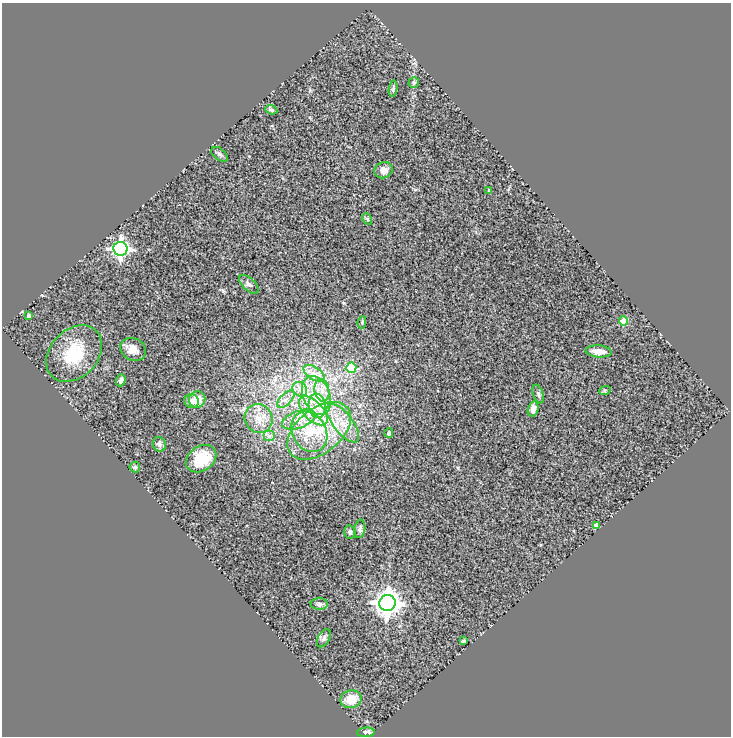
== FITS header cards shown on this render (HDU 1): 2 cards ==
NAXIS1  =                  729
NAXIS2  =                  734

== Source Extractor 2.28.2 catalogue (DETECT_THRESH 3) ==
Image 729 x 734 px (HDU 1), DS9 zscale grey, 1 PNG px = 1 image px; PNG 733 x 738 px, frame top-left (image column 1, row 734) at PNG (2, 3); each listed source drawn as its Kron ellipse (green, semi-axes under 4 px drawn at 4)
Background 0.717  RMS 0.14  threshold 0.424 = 3 sigma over >= 5 px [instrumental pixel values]
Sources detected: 48; all 48 listed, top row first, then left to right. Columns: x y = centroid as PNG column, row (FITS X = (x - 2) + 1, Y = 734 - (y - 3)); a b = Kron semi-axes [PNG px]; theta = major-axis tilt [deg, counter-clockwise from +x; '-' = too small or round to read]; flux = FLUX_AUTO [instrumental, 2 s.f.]
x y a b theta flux
414 82 5 5 - 17
393 89 8 4 81 16
271 110 6 4 -23 25
220 154 9 5 -38 27
383 170 9 7 23 69
489 190 3 3 - 15
367 219 6 4 -61 13
120 249 7 7 - 3100
249 284 12 6 -43 33
29 316 4 4 - 19
623 321 4 4 - 200
362 322 6 4 80 13
133 349 13 11 -29 85
599 351 13 6 -5 100
74 354 32 23 46 400
351 368 5 5 - 380
314 373 12 6 -33 69
121 380 6 4 71 33
300 389 8 6 -45 50
322 390 11 7 -80 79
605 390 6 3 19 11
538 394 10 5 -72 21
316 395 20 13 -67 260
197 399 8 8 - 150
286 399 11 5 45 45
191 401 7 7 - 52
317 406 12 8 -81 100
533 409 8 5 77 46
313 411 18 9 -45 180
259 418 14 14 - 130
299 420 17 8 20 120
343 423 23 9 -52 180
319 431 37 22 39 610
309 432 21 16 -59 290
389 433 5 4 - 27
269 436 6 5 - 24
159 444 7 6 - 36
201 459 16 12 35 290
135 467 5 5 - 19
596 525 4 4 - 62
360 529 9 5 82 25
350 532 7 5 -78 20
387 603 8 8 - 9300
319 604 8 5 -1 26
324 638 10 5 62 31
463 641 4 3 - 14
351 699 11 9 12 150
366 732 9 4 5 43